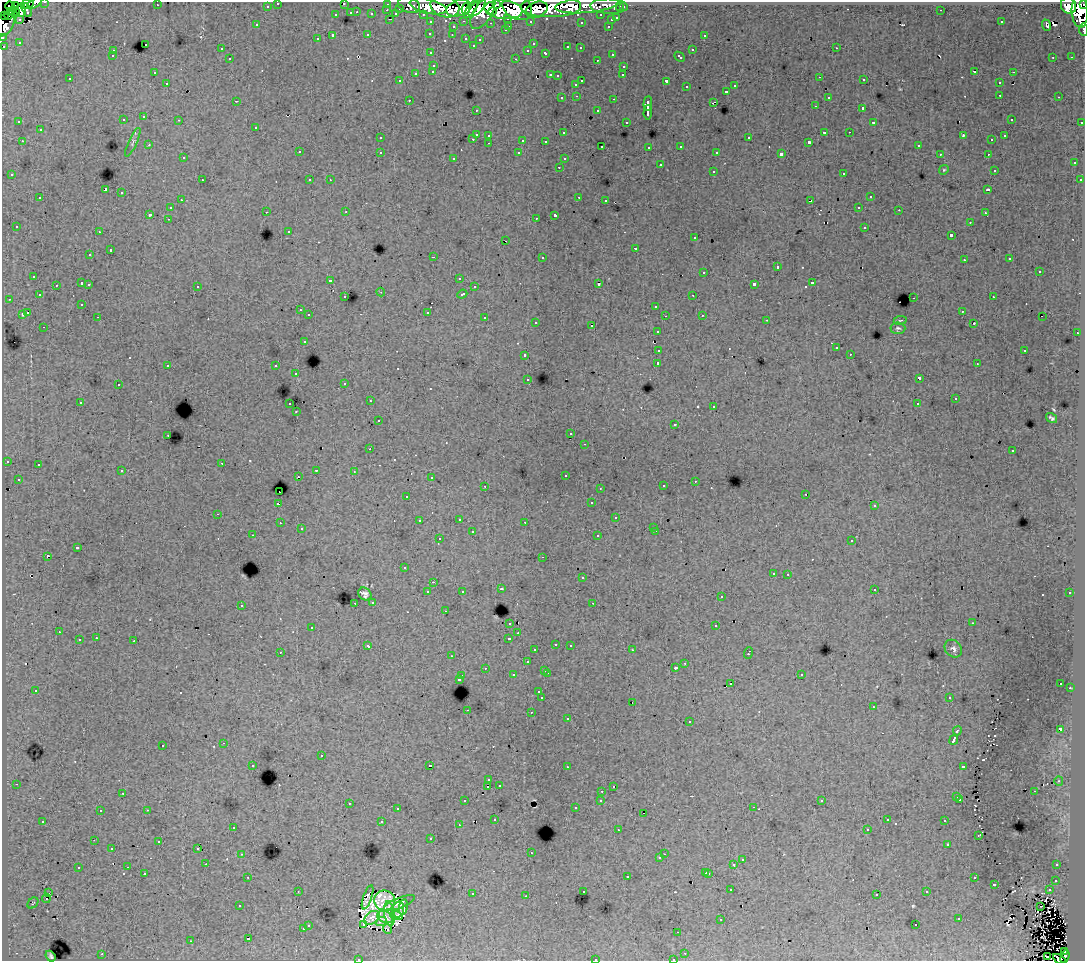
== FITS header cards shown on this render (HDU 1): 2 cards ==
NAXIS1  =                 1083
NAXIS2  =                  959

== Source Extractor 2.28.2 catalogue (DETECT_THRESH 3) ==
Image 1083 x 959 px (HDU 1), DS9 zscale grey, 1 PNG px = 1 image px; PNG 1087 x 963 px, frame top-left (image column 1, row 959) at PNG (2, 2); each listed source drawn as its Kron ellipse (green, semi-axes under 4 px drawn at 4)
Background 192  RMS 1.3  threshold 3.86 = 3 sigma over >= 5 px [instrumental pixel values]
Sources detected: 569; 11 with non-positive FLUX_AUTO (blend fragments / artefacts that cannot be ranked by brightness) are neither listed nor drawn; of the other 558, the 500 brightest by FLUX_AUTO listed and drawn (58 fainter detections omitted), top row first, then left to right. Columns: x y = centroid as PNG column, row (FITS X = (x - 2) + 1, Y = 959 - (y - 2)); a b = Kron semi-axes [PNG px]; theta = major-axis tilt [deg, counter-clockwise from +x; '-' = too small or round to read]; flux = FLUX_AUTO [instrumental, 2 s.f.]
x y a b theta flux
45 2 3 2 - 4800
34 3 8 4 30 14000
278 3 3 3 - 3100
344 3 3 2 - 300
28 4 6 5 - 15000
388 4 3 3 - 6800
496 4 4 3 - 48000
1084 4 2 2 - 9500
16 5 3 2 - 5600
157 5 2 2 - 110
409 5 11 7 -19 18000
587 5 32 8 5 98000
1068 5 8 7 - 130000
10 6 5 3 - 11000
267 6 3 3 - 2200
428 6 19 7 -13 170000
445 6 15 10 -17 140000
609 6 19 7 -2 42000
517 7 15 12 -26 190000
551 7 30 10 1 250000
620 7 3 3 - 1700
623 7 3 3 - 3300
400 8 3 3 - 1100
459 8 13 8 15 190000
477 8 10 5 45 190000
466 9 6 3 81 76000
471 9 10 4 55 87000
21 10 6 5 - 50000
27 10 7 3 -64 3600
387 10 3 2 - 330
503 10 19 9 -5 430000
537 10 12 7 20 110000
941 10 3 2 - 97
11 11 3 3 - 7800
492 11 4 4 - 53000
1080 11 16 8 -87 240000
16 12 3 3 - 4200
357 12 3 2 - 390
351 13 3 3 - 1100
483 13 18 9 57 170000
372 14 3 3 - 1600
396 14 4 3 - 1300
423 14 3 2 - 2800
3 15 2 2 - 2000
9 15 5 3 - 22000
336 15 3 3 - 650
601 15 3 3 - 2200
508 18 3 3 - 1800
617 18 3 3 - 750
19 19 3 3 - 1400
390 19 3 2 - 510
611 20 3 3 - 640
464 21 3 2 - 480
530 21 3 3 - 1800
431 22 3 3 - 3000
581 22 3 3 - 170
1001 22 3 2 - 120
491 23 3 2 - 120
4 25 13 9 52 64000
256 25 3 3 - 260
1047 25 6 3 -68 360
509 26 3 2 - 450
608 26 3 2 - 530
453 27 3 3 - 610
505 30 3 3 - 320
1083 30 6 2 -84 7400
430 33 3 3 - 280
368 35 3 3 - 580
452 35 3 2 - 170
704 35 3 3 - 380
333 36 3 3 - 1800
2 37 3 2 - 3800
466 38 3 3 - 620
317 39 3 3 - 240
480 39 3 3 - 240
19 42 3 3 - 120
145 44 3 3 - 540
533 44 4 3 - 160
473 45 3 2 - 170
4 46 3 3 - 1300
568 47 3 3 - 750
580 48 3 2 - 250
836 48 3 2 - 350
221 49 3 3 - 250
528 50 3 3 - 240
692 50 3 3 - 660
113 51 3 3 - 410
431 53 3 3 - 390
546 53 4 3 - 690
612 54 3 3 - 440
112 56 3 2 - 180
680 57 6 3 -43 590
1053 57 3 2 - 200
1071 57 3 2 - 150
230 59 3 3 - 330
516 59 3 2 - 820
597 60 3 2 - 210
434 65 3 3 - 480
624 66 3 3 - 460
433 71 3 3 - 480
975 71 3 3 - 1900
154 72 3 2 - 140
1013 72 3 2 - 430
416 73 3 3 - 890
550 75 3 2 - 640
623 75 3 3 - 210
557 76 3 3 - 190
820 77 3 2 - 190
70 79 3 3 - 290
864 80 3 2 - 280
400 81 3 2 - 130
582 81 3 2 - 860
666 81 3 3 - 1700
167 83 3 2 - 280
999 83 3 3 - 500
576 84 3 3 - 480
735 86 3 3 - 400
687 87 3 3 - 360
727 91 3 3 - 750
1000 95 3 2 - 430
577 96 3 2 - 430
828 97 3 3 - 340
1059 97 3 2 - 260
562 98 3 3 - 400
614 99 3 2 - 690
409 100 3 2 - 260
236 101 3 3 - 100
713 102 4 2 - 830
648 104 7 3 86 3600
815 106 3 2 - 99
863 108 3 3 - 1500
476 110 3 3 - 240
598 111 3 3 - 420
648 112 7 3 88 3200
144 117 3 3 - 390
1011 119 3 2 - 130
123 120 3 3 - 350
179 120 3 3 - 240
19 122 3 3 - 230
626 122 3 2 - 180
873 122 3 3 - 140
1082 122 3 3 - 1000
256 127 3 3 - 400
40 130 3 3 - 520
824 132 3 3 - 1300
849 132 2 2 - 140
564 133 3 3 - 250
476 134 3 3 - 1300
489 135 3 3 - 400
963 136 4 2 - 790
1005 136 3 3 - 170
380 138 3 3 - 320
749 138 3 3 - 690
473 139 3 2 - 430
523 140 3 3 - 1100
992 140 3 2 - 140
22 141 3 2 - 420
546 141 3 3 - 300
133 142 15 4 65 240
809 142 3 3 - 190
489 143 3 2 - 340
149 145 3 2 - 240
918 145 3 3 - 340
602 146 3 3 - 150
681 146 3 3 - 380
649 147 3 3 - 190
299 152 3 3 - 440
380 152 3 3 - 520
717 152 3 3 - 170
519 153 3 3 - 330
781 154 4 3 - 2900
940 154 3 2 - 140
988 154 3 2 - 290
183 158 3 3 - 220
454 158 3 3 - 340
564 159 3 3 - 150
1074 163 3 3 - 470
660 165 3 3 - 770
559 167 3 2 - 320
944 170 5 4 - 120
994 170 3 3 - 260
713 171 3 3 - 570
844 173 3 3 - 610
12 175 3 3 - 340
202 180 3 2 - 300
310 180 3 3 - 310
330 180 3 2 - 160
1080 180 3 3 - 290
106 190 3 3 - 9600
988 190 3 3 - 440
122 193 3 3 - 550
579 197 3 2 - 620
870 197 3 3 - 600
40 198 3 3 - 440
181 200 3 2 - 220
606 200 3 2 - 220
810 201 4 3 - 1100
859 207 3 2 - 360
170 208 3 3 - 320
899 210 3 2 - 220
266 212 3 2 - 250
346 212 3 3 - 230
985 213 4 3 - 320
150 214 3 3 - 1500
555 215 4 3 - 2400
536 218 3 2 - 130
168 219 3 2 - 250
970 222 3 2 - 210
16 226 3 3 - 250
865 227 3 3 - 640
289 231 3 3 - 210
99 232 3 2 - 220
951 235 3 3 - 1300
695 238 3 3 - 300
506 241 3 2 - 190
636 248 3 3 - 710
110 250 3 3 - 900
90 255 3 3 - 360
433 257 3 2 - 1000
542 257 3 3 - 600
1010 259 3 3 - 180
964 260 3 3 - 270
777 267 3 3 - 1000
1039 271 3 3 - 1100
704 272 3 3 - 620
34 276 3 3 - 300
459 278 3 3 - 260
330 280 3 3 - 340
82 283 3 3 - 1000
599 283 3 3 - 1900
812 283 3 3 - 740
89 284 3 2 - 350
754 284 4 3 - 2500
56 285 3 3 - 340
197 286 3 3 - 400
474 287 3 3 - 380
381 292 4 4 - 96
462 294 5 3 - 620
39 295 3 3 - 190
693 295 3 2 - 320
345 297 3 3 - 220
993 297 3 2 - 280
914 298 3 2 - 690
9 299 3 2 - 280
82 304 3 3 - 200
656 306 3 3 - 610
300 310 3 2 - 240
962 311 3 3 - 230
427 312 3 3 - 970
27 313 3 3 - 900
22 314 3 3 - 1200
309 315 3 3 - 340
702 315 3 2 - 340
665 316 3 2 - 92
98 317 3 2 - 310
1042 317 2 2 - 90
485 318 3 3 - 550
767 320 3 2 - 180
900 320 6 3 8 100
536 322 3 3 - 300
974 323 3 2 - 92
592 326 3 2 - 200
44 327 3 2 - 190
898 328 7 5 -2 190
658 331 3 3 - 350
1077 333 3 2 - 380
304 341 3 3 - 340
836 348 3 3 - 220
659 350 4 3 - 1500
1025 350 3 3 - 680
850 354 3 2 - 150
525 355 3 3 - 420
658 363 3 3 - 3400
977 364 3 2 - 130
168 365 3 3 - 460
276 366 3 3 - 390
296 374 3 3 - 380
919 378 4 3 - 2700
528 379 3 3 - 240
345 383 3 3 - 180
118 385 3 3 - 390
955 399 3 3 - 220
370 401 3 2 - 250
80 402 3 3 - 290
290 404 3 2 - 640
917 404 3 3 - 160
714 406 3 2 - 340
296 412 3 2 - 150
1051 418 6 3 -34 190
378 421 3 3 - 240
675 424 3 3 - 220
571 434 3 3 - 230
168 435 3 2 - 300
585 444 3 2 - 190
370 449 2 2 - 170
1012 451 3 3 - 330
7 461 3 3 - 330
222 463 3 2 - 280
38 465 3 3 - 250
316 470 3 2 - 510
122 471 3 3 - 300
354 471 3 2 - 250
565 475 3 3 - 360
298 476 2 2 - 92
431 478 3 3 - 180
18 479 3 3 - 170
695 481 3 2 - 220
485 486 3 2 - 290
663 486 3 3 - 310
600 488 3 2 - 140
279 492 2 2 - 280
806 494 2 2 - 91
407 496 3 2 - 150
591 503 3 3 - 220
278 504 3 3 - 1500
874 506 3 3 - 200
218 514 3 2 - 340
616 518 3 3 - 600
459 519 3 3 - 320
419 521 3 3 - 180
525 522 3 2 - 200
280 523 3 2 - 340
654 527 3 3 - 240
301 529 3 3 - 190
656 531 3 2 - 340
472 532 3 3 - 870
253 535 3 2 - 170
598 536 3 3 - 420
439 539 3 3 - 370
852 541 3 3 - 370
77 548 3 3 - 1100
47 556 3 3 - 1500
543 557 3 2 - 170
404 568 3 2 - 120
773 573 3 3 - 340
788 574 3 2 - 320
582 578 3 3 - 380
433 582 3 2 - 150
501 589 3 3 - 260
874 589 3 2 - 250
462 591 3 3 - 170
428 592 3 3 - 670
1070 593 3 2 - 180
365 594 7 6 - 350
721 597 3 3 - 280
373 602 3 3 - 320
355 603 3 2 - 300
593 603 3 2 - 130
241 605 3 3 - 550
445 611 3 2 - 170
510 623 3 3 - 510
972 623 3 2 - 100
716 626 3 3 - 800
312 627 3 3 - 390
59 632 3 3 - 300
518 633 3 2 - 140
96 638 3 2 - 370
509 638 4 3 - 900
79 640 3 3 - 880
134 641 3 3 - 1000
556 644 3 2 - 360
570 645 3 2 - 420
368 646 4 3 - 400
953 649 10 7 -48 350
535 650 3 3 - 260
632 650 3 2 - 220
280 652 3 2 - 99
748 653 6 3 70 1000
451 656 3 2 - 210
527 662 3 3 - 640
685 663 3 2 - 360
485 668 3 2 - 220
676 668 3 3 - 340
545 670 3 3 - 660
547 673 3 2 - 640
801 674 3 3 - 370
513 675 3 3 - 600
462 676 3 2 - 510
459 679 3 3 - 1700
1061 683 3 3 - 120
731 684 3 2 - 350
1070 688 3 2 - 330
36 690 3 3 - 210
539 692 3 3 - 330
949 697 3 2 - 240
542 698 3 3 - 2800
632 702 2 2 - 270
873 707 3 2 - 260
467 710 2 2 - 320
531 712 3 2 - 480
568 719 3 3 - 210
689 722 3 3 - 510
1060 729 3 3 - 2700
957 731 5 3 - 1500
954 740 5 3 - 5000
224 743 3 2 - 450
163 745 3 3 - 600
321 756 3 3 - 940
253 765 3 3 - 310
430 765 3 3 - 2200
963 766 4 3 - 1100
567 767 3 2 - 290
489 780 3 3 - 250
1059 781 5 4 - 100
16 784 3 2 - 350
499 785 3 3 - 240
488 786 3 2 - 280
613 787 3 2 - 110
602 791 3 2 - 440
1034 791 3 2 - 320
123 793 3 3 - 300
957 797 3 3 - 240
601 800 3 3 - 400
960 800 3 3 - 360
465 801 3 3 - 370
822 801 3 3 - 230
349 803 3 2 - 720
753 807 3 2 - 310
575 808 3 3 - 260
397 809 3 3 - 290
147 810 3 2 - 690
100 811 3 3 - 420
643 813 3 2 - 120
495 819 3 3 - 310
887 820 3 3 - 250
43 821 3 3 - 490
945 821 3 3 - 640
382 822 3 3 - 1300
459 825 3 2 - 92
233 827 3 3 - 410
867 829 3 2 - 230
618 830 3 2 - 220
978 835 3 2 - 110
431 838 3 3 - 360
94 840 3 2 - 110
159 842 3 3 - 310
948 845 3 2 - 100
198 848 3 3 - 240
112 849 3 2 - 130
531 853 3 2 - 100
242 854 3 2 - 410
664 854 2 2 - 360
660 858 3 3 - 380
742 860 3 3 - 610
206 864 2 2 - 390
734 865 3 3 - 1500
1057 865 3 3 - 350
128 867 3 2 - 480
78 868 3 3 - 710
706 872 3 3 - 690
709 873 3 3 - 780
144 874 3 3 - 500
627 876 3 3 - 1000
248 877 3 3 - 400
974 878 3 3 - 550
1056 880 3 3 - 480
994 884 3 3 - 1100
731 890 3 2 - 280
1049 890 3 3 - 520
298 891 3 2 - 110
583 891 3 3 - 410
927 892 3 3 - 390
48 893 3 2 - 120
472 894 3 3 - 680
877 894 3 3 - 280
526 896 3 2 - 190
368 897 13 4 71 410
46 898 4 3 - 130
385 900 10 10 - 690
33 903 6 4 46 120
399 903 16 5 21 350
240 906 3 3 - 250
1041 906 2 2 - 92
403 907 8 3 83 460
398 909 8 6 76 660
389 914 12 5 -81 710
396 916 6 4 -11 350
385 917 8 5 -25 760
372 918 9 6 36 370
721 919 3 2 - 130
959 919 3 3 - 840
381 921 6 3 20 410
308 925 3 3 - 600
364 925 4 2 - 340
916 925 3 3 - 420
303 929 3 3 - 640
387 929 5 2 - 200
678 932 2 2 - 94
248 939 3 3 - 1900
191 941 3 3 - 160
1065 952 3 2 - 1800
685 953 3 2 - 380
102 954 3 2 - 790
50 956 6 4 -51 210
1048 956 3 3 - 580
1065 956 6 4 69 42000
359 959 3 2 - 210
595 959 3 2 - 740
673 959 3 2 - 330
1059 959 7 3 -33 29000
At the frame edge (FLAGS 8, measured only in part): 17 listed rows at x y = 45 2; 34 3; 278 3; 344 3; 28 4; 1084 4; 1080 11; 3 15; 4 25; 1083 30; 2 37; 4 46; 1065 956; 359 959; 595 959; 673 959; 1059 959
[58 fainter detections neither listed nor drawn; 11 non-positive-flux detections neither listed nor drawn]